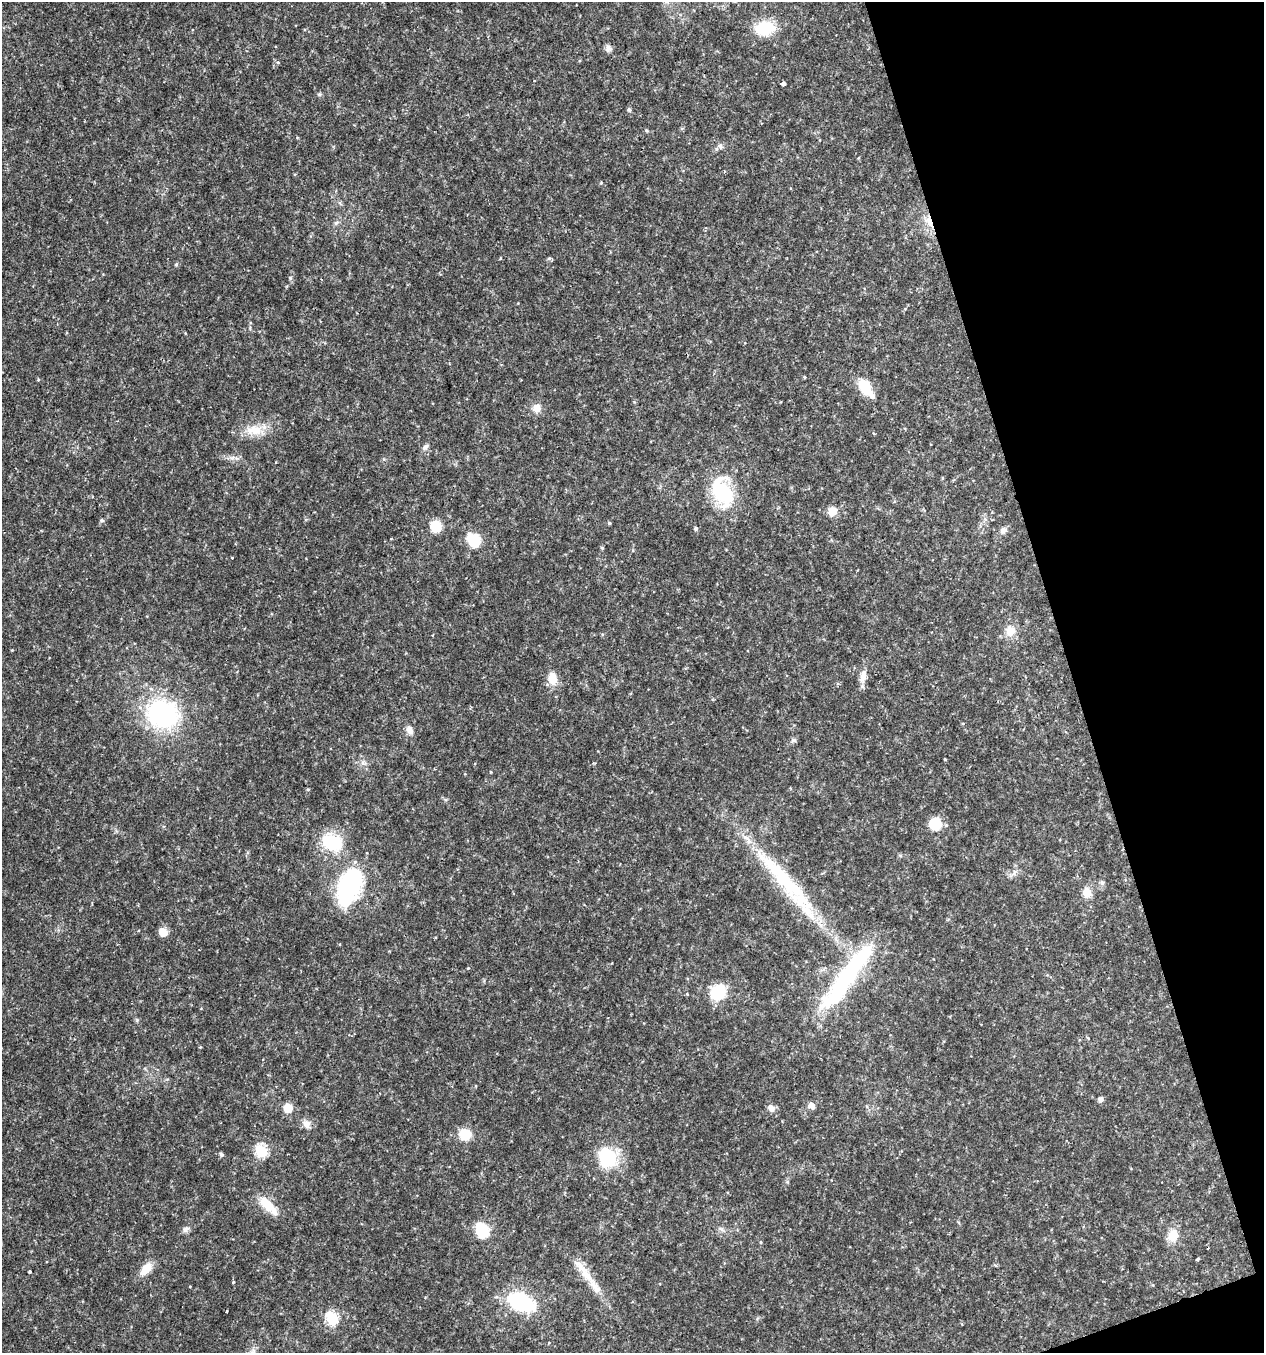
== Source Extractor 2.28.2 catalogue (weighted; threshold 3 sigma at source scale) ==
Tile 12 of 4 x 4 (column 4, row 3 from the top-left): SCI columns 3906-5167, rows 1352-2702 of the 5232 x 5405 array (HDU 1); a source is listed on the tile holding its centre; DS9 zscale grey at full resolution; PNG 1266 x 1355 px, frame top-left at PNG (2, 2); no overlay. Shown black and unused: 16% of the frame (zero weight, under 2 of 3 exposures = <1% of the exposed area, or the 3 px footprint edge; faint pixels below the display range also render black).
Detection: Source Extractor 2.28.2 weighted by HDU 2 'WHT'; one run over the whole footprint, this tile lists its part. Background 0.0262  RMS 0.003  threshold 0.0135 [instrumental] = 3 sigma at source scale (4.5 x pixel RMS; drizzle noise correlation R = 1.50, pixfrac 1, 0.0396/0.0396 arcsec/px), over >= 5 px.
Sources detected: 75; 2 inside a brighter object's white glare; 1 cosmic-ray / hot-pixel residue — not listed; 2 inside a brighter listed object's ellipse — not listed separately; the other 70 listed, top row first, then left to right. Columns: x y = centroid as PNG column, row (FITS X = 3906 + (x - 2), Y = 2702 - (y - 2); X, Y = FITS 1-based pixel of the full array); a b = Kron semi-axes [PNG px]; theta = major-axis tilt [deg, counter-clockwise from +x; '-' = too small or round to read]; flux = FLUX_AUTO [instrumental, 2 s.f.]
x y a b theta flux
765 28 23 16 9 11
608 48 9 8 - 1.2
783 84 4 3 - 1.6
319 94 6 5 - 0.48
629 110 6 5 - 0.51
720 146 7 6 - 0.81
929 222 18 7 -61 3.1
336 223 9 4 36 0.74
549 258 6 4 -17 0.46
176 264 5 5 - 0.41
290 278 6 4 -73 0.46
804 377 4 3 - 0.3
38 380 4 3 - 0.28
864 386 15 9 -62 10
537 408 11 10 - 2.5
254 430 25 14 2 6.2
425 447 10 5 43 0.94
232 458 7 4 19 0.77
722 492 38 24 -69 19
832 511 8 8 - 4.4
101 520 6 4 -72 0.42
609 523 4 4 - 0.43
436 526 7 7 - 12
696 528 5 4 - 0.63
1003 530 8 7 - 1.3
473 540 9 7 -51 18
602 548 5 4 - 0.36
232 558 3 3 - 0.48
1010 631 12 11 - 3.8
863 676 19 8 78 2.6
552 679 15 10 -78 4.2
162 714 28 24 -21 47
963 723 4 3 - 0.26
410 730 10 8 -73 1.9
794 740 8 6 15 0.69
945 759 3 3 - 0.49
363 763 7 4 -18 0.73
935 824 9 8 - 13
332 842 24 18 -19 14
1014 872 7 4 72 0.79
784 879 111 21 -48 38
1102 883 8 6 -59 0.8
349 886 41 23 67 34
1087 893 13 11 -81 3.1
163 932 7 7 - 4.2
468 968 4 3 - 0.23
847 975 47 23 50 27
718 992 14 13 - 12
1101 1099 6 6 - 1.1
811 1105 9 8 - 1.5
288 1108 8 8 - 5.3
771 1108 8 7 - 1.8
306 1124 11 10 - 2.1
465 1134 10 9 - 8.1
261 1151 6 6 - 29
221 1155 5 5 - 0.68
607 1157 16 13 -47 21
268 1205 31 11 -46 6.1
186 1229 10 6 33 1.1
482 1231 9 7 -65 19
1173 1236 16 13 61 4.2
761 1242 5 3 - 0.3
1197 1259 4 3 - 1.1
146 1269 17 10 49 4.2
29 1272 4 3 - 0.73
586 1275 34 11 -54 6.6
233 1282 4 3 - 0.27
521 1302 25 15 -24 27
226 1311 3 3 - 0.63
332 1319 7 6 - 27
Overlapping masked pixels (flux is a lower limit): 1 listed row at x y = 929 222
Unlisted compact peaks at least as high as the median listed source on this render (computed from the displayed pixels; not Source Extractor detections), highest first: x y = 308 789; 601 183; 137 1020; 278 62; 491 772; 646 130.